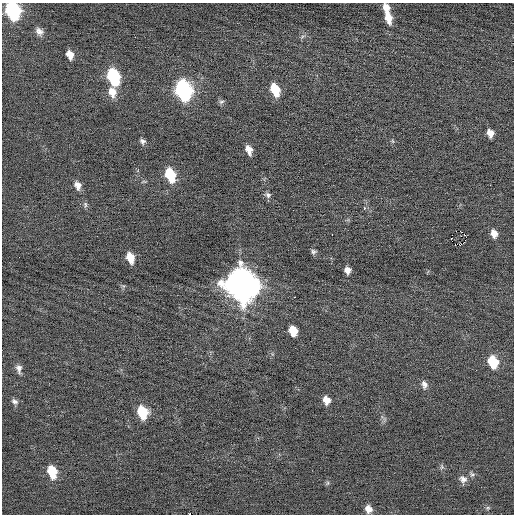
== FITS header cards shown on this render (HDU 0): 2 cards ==
NAXIS1  =                  512 / Axis length
NAXIS2  =                  512 / Axis length

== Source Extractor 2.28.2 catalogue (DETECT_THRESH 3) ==
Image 512 x 512 px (HDU 0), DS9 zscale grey, 1 PNG px = 1 image px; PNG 516 x 516 px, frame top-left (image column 1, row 512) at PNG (2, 3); no overlay
Background -0.0161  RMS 0.7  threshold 2.1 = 3 sigma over >= 5 px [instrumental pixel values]
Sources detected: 49; all 49 listed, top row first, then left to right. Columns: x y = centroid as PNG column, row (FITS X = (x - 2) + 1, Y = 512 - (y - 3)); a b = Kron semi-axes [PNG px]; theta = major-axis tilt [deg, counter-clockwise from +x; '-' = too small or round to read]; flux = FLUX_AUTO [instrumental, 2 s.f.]
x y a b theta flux
387 8 12 7 -82 460
12 10 12 8 -69 7500
389 18 12 7 -84 540
39 31 10 7 -41 250
135 37 2 2 - 160
302 37 6 4 20 80
70 55 9 6 -71 380
113 76 12 8 -71 3900
183 90 13 9 -71 11000
275 90 12 8 -69 1100
112 92 13 10 -77 550
221 102 8 6 17 100
490 133 8 6 -76 340
142 141 7 6 - 140
393 141 6 4 -87 64
249 150 9 6 -72 360
170 175 13 8 -71 1600
78 185 10 7 -71 300
490 185 2 2 - 90
268 195 8 7 - 140
85 205 9 5 -90 100
364 208 3 3 - 230
460 231 2 2 - 120
494 233 9 7 -70 340
332 234 2 2 - 56
465 235 2 2 - 580
451 239 4 2 - 200
455 244 3 2 - 110
461 244 3 2 - 100
313 252 7 6 - 110
130 258 10 7 -73 660
347 270 7 6 - 250
241 284 15 12 -67 85000
294 297 3 2 - 290
293 331 9 7 -72 780
493 362 11 8 -70 1500
19 369 12 7 -85 230
424 385 11 7 -76 220
326 400 8 7 - 390
15 401 9 6 -29 160
142 412 11 8 -72 1500
442 467 8 5 -84 99
52 472 12 7 -74 1200
472 474 8 6 -55 110
463 479 10 9 - 260
328 483 6 4 88 75
488 508 6 5 - 72
368 509 8 7 - 330
189 514 2 2 - 240
At the frame edge (FLAGS 8, measured only in part): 2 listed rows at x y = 12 10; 189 514